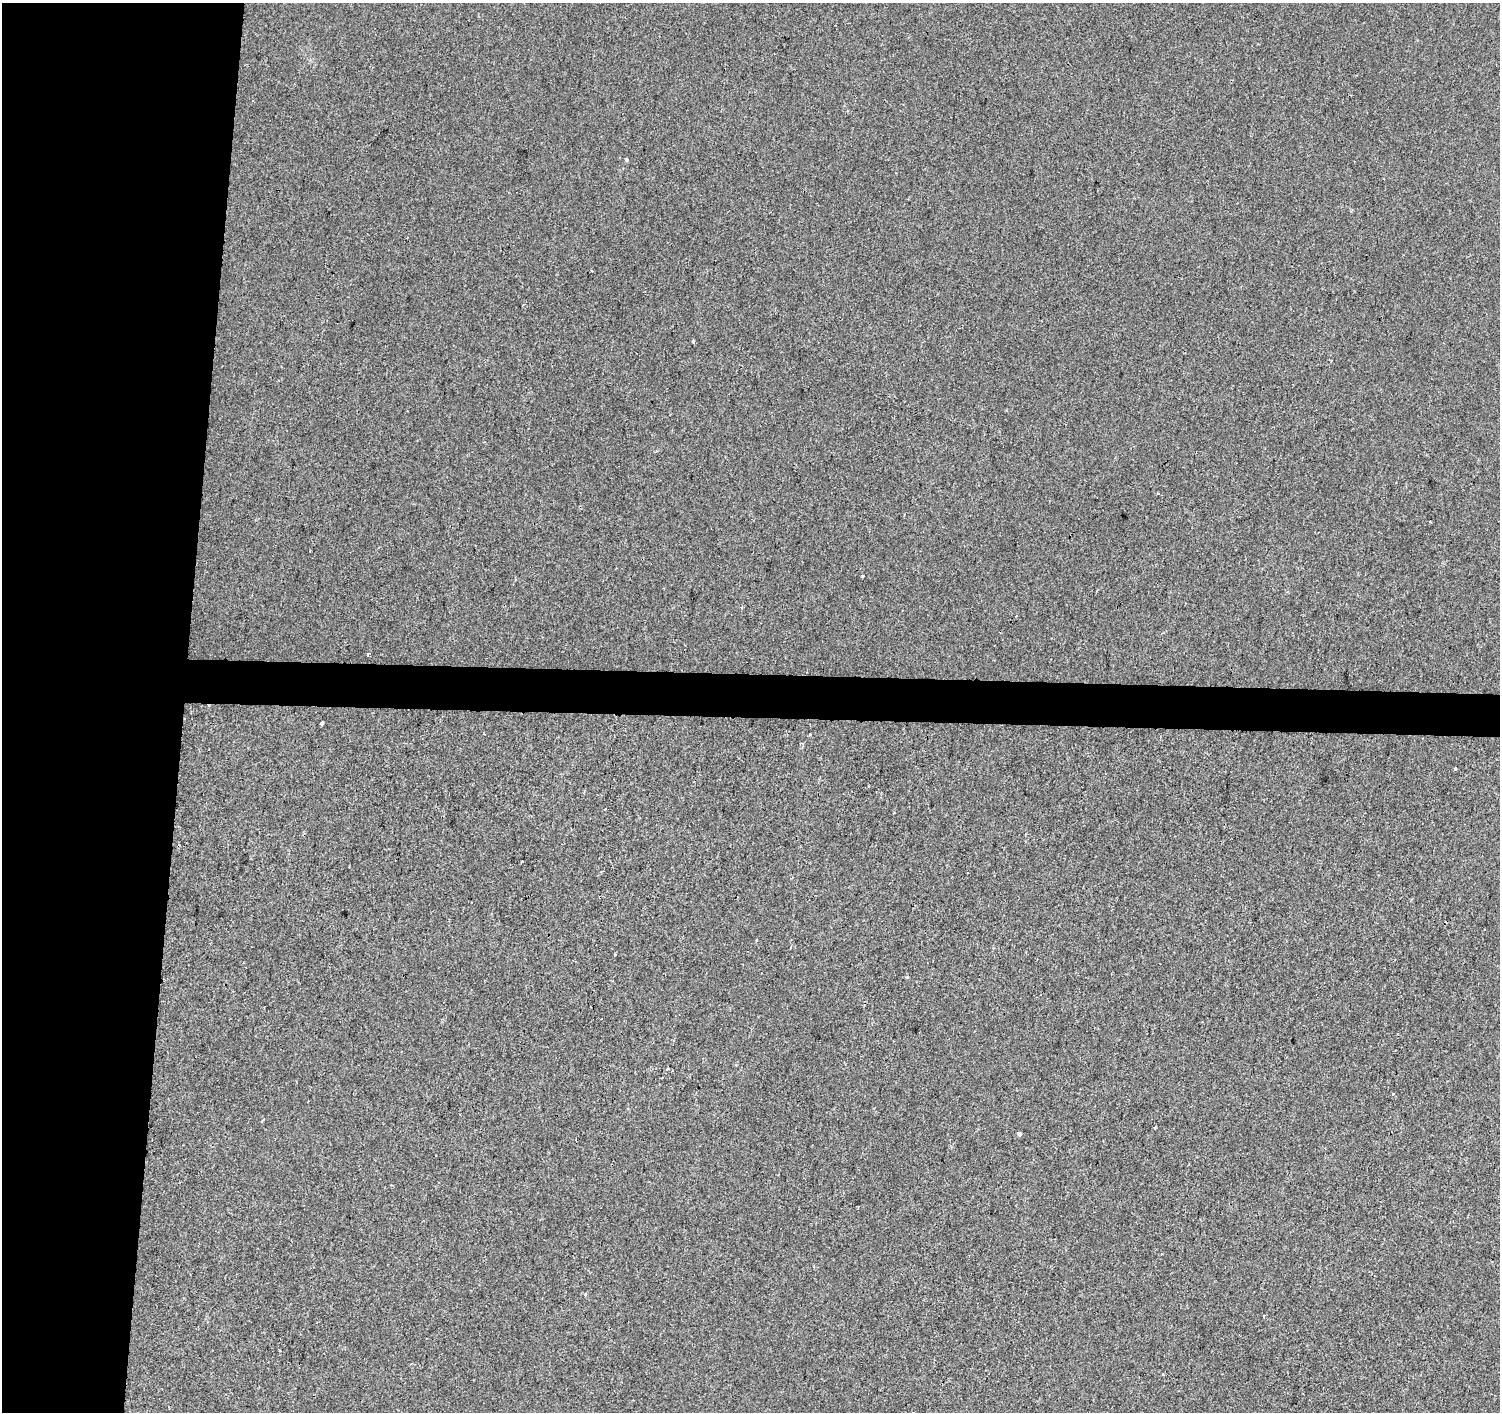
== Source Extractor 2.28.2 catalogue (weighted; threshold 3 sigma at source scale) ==
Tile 4 of 3 x 3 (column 1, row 2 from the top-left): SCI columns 8-1505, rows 1692-3101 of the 4502 x 4738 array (HDU 1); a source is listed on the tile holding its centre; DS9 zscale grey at full resolution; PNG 1502 x 1414 px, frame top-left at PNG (2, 3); no overlay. Shown black and unused: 15% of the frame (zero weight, under 2 of 3 exposures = <1% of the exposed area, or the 3 px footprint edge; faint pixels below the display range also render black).
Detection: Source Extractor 2.28.2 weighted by HDU 2 'WHT'; one run over the whole footprint, this tile lists its part. Background -7.82e-04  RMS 0.0042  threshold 0.0187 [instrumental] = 3 sigma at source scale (4.5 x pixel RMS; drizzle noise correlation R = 1.50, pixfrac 1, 0.0396/0.0396 arcsec/px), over >= 5 px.
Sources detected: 24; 4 cosmic-ray / hot-pixel residue — not listed; the other 20 listed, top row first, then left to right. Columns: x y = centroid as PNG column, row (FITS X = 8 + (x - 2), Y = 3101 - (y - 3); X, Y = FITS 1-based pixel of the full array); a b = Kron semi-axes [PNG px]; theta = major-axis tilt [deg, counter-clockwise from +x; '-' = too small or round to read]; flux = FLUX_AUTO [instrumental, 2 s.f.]
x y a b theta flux
626 160 6 3 -82 0.47
592 271 4 2 - 0.37
693 341 3 2 - 0.68
1158 493 3 3 - 0.47
863 576 3 3 - 0.59
368 654 4 3 - 0.51
322 723 3 3 - 1.8
810 735 3 3 - 0.48
1455 769 3 3 - 0.85
605 809 3 2 - 0.42
522 861 3 3 - 1.4
756 941 3 2 - 0.34
615 954 3 3 - 0.33
907 977 4 4 - 0.44
667 1069 5 3 - 0.38
1155 1128 3 3 - 0.74
1019 1133 4 3 - 11
585 1294 4 3 - 0.5
1264 1315 3 3 - 0.46
1163 1374 3 3 - 0.43